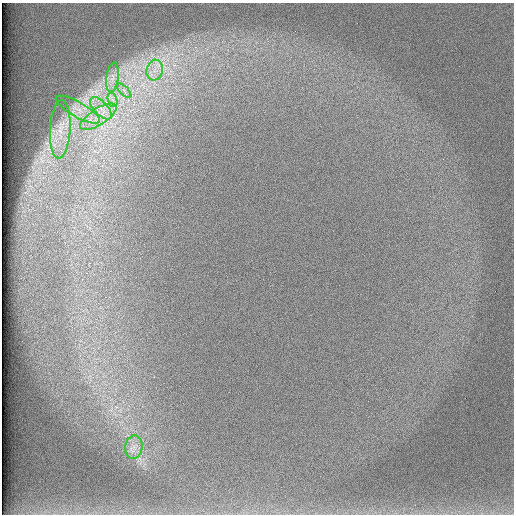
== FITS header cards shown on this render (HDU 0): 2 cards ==
NAXIS1  =                  512 /
NAXIS2  =                  512 /

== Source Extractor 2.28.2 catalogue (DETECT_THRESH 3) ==
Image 512 x 512 px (HDU 0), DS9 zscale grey, 1 PNG px = 1 image px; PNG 516 x 516 px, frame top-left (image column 1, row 512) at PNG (2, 3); each listed source drawn as its Kron ellipse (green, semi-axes under 4 px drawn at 4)
Background 97.3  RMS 2.8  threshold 8.52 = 3 sigma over >= 5 px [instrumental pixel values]
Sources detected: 9; all 9 listed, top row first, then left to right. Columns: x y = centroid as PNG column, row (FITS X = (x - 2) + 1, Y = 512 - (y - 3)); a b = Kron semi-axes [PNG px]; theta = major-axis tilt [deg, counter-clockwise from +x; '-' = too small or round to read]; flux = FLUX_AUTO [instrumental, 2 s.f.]
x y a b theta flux
155 70 10 8 76 1800
112 77 14 6 82 1300
124 91 9 3 -46 520
113 100 7 4 -71 680
101 108 14 7 -46 1800
78 110 25 7 -29 2200
98 117 21 8 33 3300
60 129 29 10 87 3700
134 447 12 8 83 1600